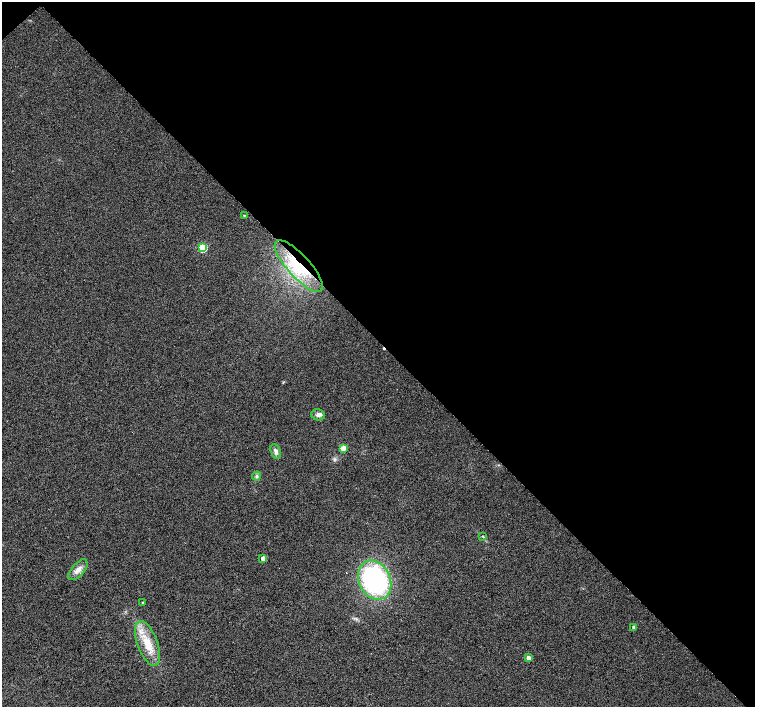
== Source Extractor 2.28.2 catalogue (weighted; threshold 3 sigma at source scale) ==
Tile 3 of 4 x 4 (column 3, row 1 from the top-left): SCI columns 3016-4520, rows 4445-5853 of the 6026 x 6007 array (HDU 1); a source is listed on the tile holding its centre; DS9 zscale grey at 2 x 2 block average (1 PNG px = mean of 2 x 2 image px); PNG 757 x 709 px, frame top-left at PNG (2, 2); each listed source drawn as its Kron ellipse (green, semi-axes under 4 px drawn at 4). Shown black and unused: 48% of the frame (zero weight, under 2 of 3 exposures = <1% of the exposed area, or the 3 px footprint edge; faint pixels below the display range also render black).
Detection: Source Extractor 2.28.2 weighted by HDU 2 'WHT'; one run over the whole footprint, this tile lists its part. Background 0.0157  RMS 0.0077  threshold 0.0345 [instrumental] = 3 sigma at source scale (4.5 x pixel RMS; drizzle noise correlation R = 1.50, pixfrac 1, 0.0396/0.0396 arcsec/px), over >= 5 px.
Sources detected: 17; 1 cosmic-ray / hot-pixel residue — neither listed nor drawn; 1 inside a brighter listed object's ellipse — not listed separately; the other 15 listed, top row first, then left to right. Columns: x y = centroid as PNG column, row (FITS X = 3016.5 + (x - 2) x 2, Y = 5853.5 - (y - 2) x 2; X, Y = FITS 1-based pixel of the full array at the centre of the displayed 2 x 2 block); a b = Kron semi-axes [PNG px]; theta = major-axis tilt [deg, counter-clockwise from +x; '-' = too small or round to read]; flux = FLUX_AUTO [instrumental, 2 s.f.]
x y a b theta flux
244 215 3 3 - 1.5
203 248 4 3 - 93
299 266 33 11 -48 74
318 415 7 5 -16 6
343 448 3 3 - 42
276 451 8 4 -70 6.4
257 476 4 4 - 3.2
483 536 3 2 - 1.3
263 558 3 2 - 15
78 570 12 6 49 12
375 580 20 15 -64 310
143 603 3 2 - 2.4
634 627 2 2 - 5.6
148 644 23 10 -69 41
528 658 3 3 - 15
Overlapping masked pixels (flux is a lower limit): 1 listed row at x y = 299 266